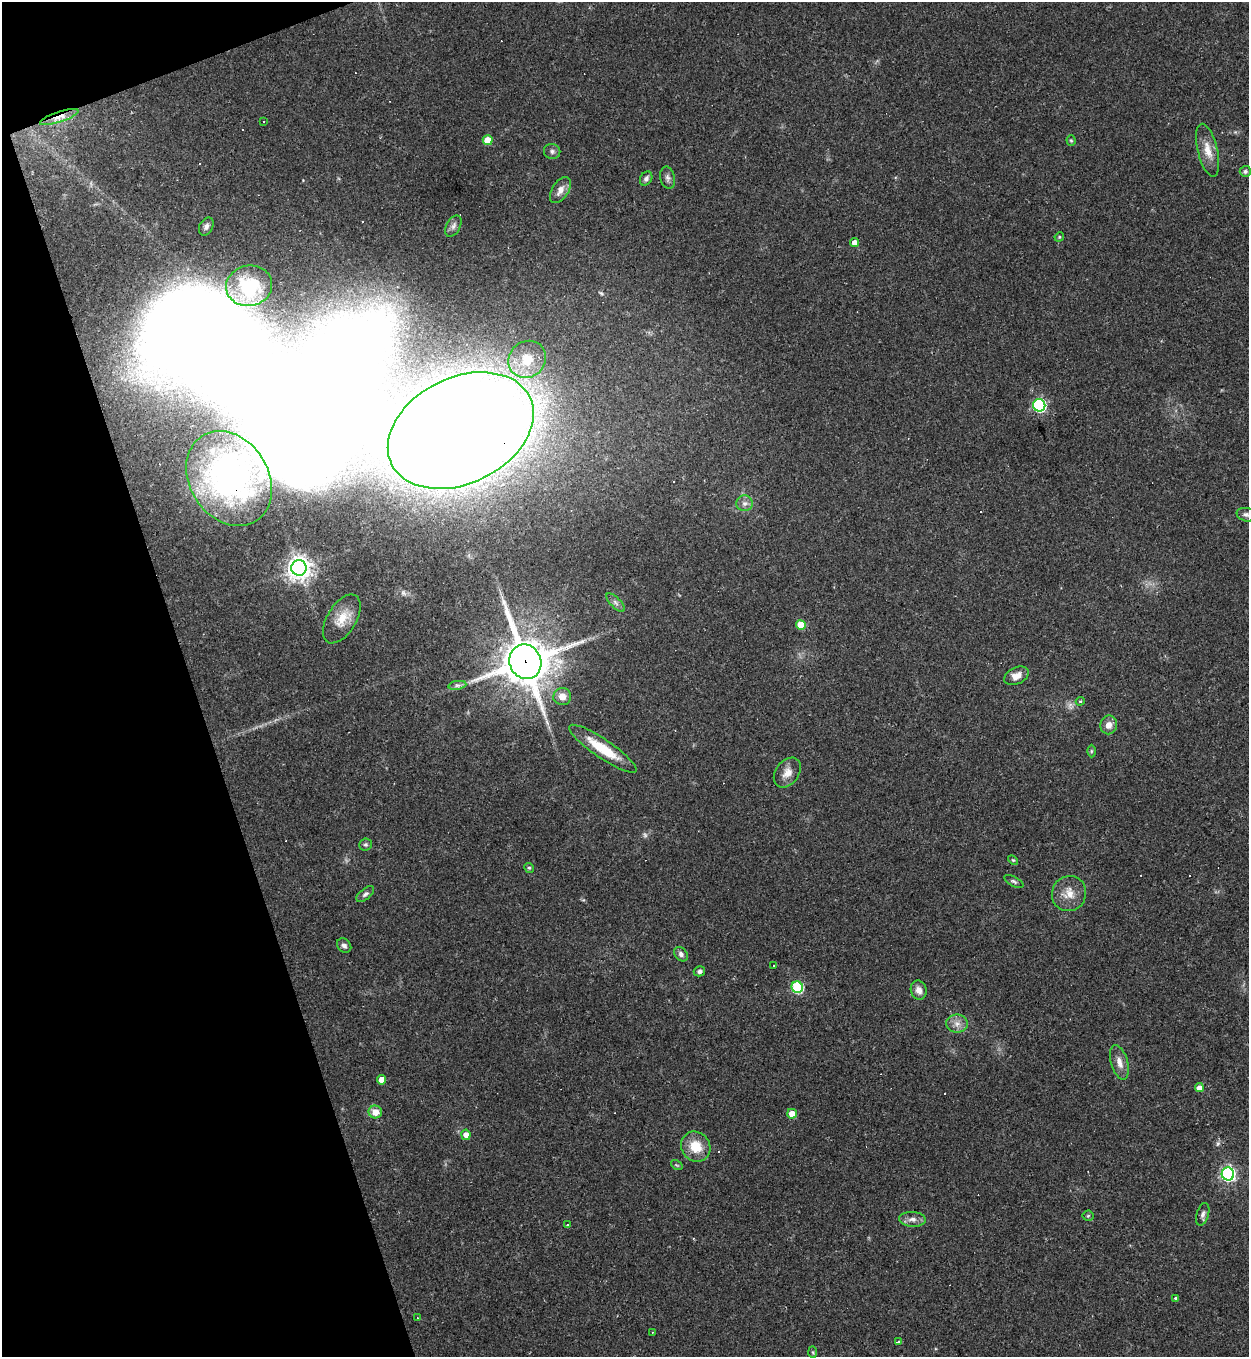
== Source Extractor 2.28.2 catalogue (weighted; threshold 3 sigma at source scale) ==
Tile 5 of 4 x 4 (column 1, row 2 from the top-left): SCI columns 147-1393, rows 2711-4065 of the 5405 x 5420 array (HDU 1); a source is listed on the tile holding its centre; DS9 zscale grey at full resolution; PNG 1251 x 1359 px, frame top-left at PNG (2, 2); each listed source drawn as its Kron ellipse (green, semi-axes under 4 px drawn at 4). Shown black and unused: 17% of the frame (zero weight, under 2 of 3 exposures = <1% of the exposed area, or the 3 px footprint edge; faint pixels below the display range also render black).
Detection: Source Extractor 2.28.2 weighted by HDU 2 'WHT'; one run over the whole footprint, this tile lists its part. Background 0.0432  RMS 0.005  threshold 0.0227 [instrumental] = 3 sigma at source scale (4.5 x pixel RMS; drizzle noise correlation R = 1.50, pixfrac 1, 0.05/0.05 arcsec/px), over >= 5 px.
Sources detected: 79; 2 too faint to see at this stretch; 2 inside a brighter object's white glare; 10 cosmic-ray / hot-pixel residue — neither listed nor drawn; the other 65 listed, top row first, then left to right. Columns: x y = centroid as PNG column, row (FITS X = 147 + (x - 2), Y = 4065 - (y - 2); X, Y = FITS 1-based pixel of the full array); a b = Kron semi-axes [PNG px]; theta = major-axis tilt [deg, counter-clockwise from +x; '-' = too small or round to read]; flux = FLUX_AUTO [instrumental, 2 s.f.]
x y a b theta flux
59 117 20 5 18 4.8
263 121 3 3 - 2.1
488 140 5 5 - 9.9
1071 140 5 4 - 0.64
1208 150 27 10 -76 7.3
552 151 8 7 - 1.7
1245 171 5 5 - 1
646 178 7 5 59 1.8
668 178 11 7 -76 2
560 190 14 8 58 4
206 226 9 6 63 2.1
453 226 11 7 62 2.2
1059 237 5 4 - 0.55
854 242 4 4 - 4.4
249 286 23 20 11 16
527 359 19 18 - 16
1039 405 6 6 - 100
461 431 77 53 26 2600
229 479 50 39 -57 100
745 503 8 8 - 2.3
1246 515 9 6 -12 1.6
299 568 8 7 - 450
615 602 12 5 -45 1.8
342 619 27 14 58 9.7
801 625 5 5 - 11
525 662 17 16 - 2000
1016 676 13 8 25 4.3
457 685 9 4 8 1.5
562 697 9 8 - 4.5
1080 701 4 4 - 0.62
1109 725 9 8 - 3.7
603 749 40 9 -34 18
1091 751 6 4 89 0.74
787 773 16 11 54 4.8
365 845 6 6 - 1
1013 860 6 3 -43 0.52
529 868 5 4 - 0.79
1014 881 10 5 -28 1.2
365 894 10 5 39 1.5
1069 894 18 17 - 7.6
344 945 8 6 -45 1.6
681 954 8 6 -49 1.8
774 966 3 3 - 1.4
699 971 6 5 - 1.5
797 987 6 5 - 49
919 990 10 8 -71 3.2
957 1024 11 9 1 3.4
1119 1062 18 8 -74 4.5
382 1080 5 4 - 5.4
1199 1088 4 4 - 3.1
375 1112 6 6 - 5.7
792 1114 5 4 - 7
466 1135 5 4 - 3.9
696 1147 16 14 -52 11
677 1165 6 4 -33 0.67
1228 1174 6 6 - 140
1203 1214 11 6 73 1.8
1088 1216 5 5 - 0.73
912 1219 13 7 -3 2.9
567 1225 3 2 - 0.4
1175 1298 4 4 - 0.87
417 1318 4 2 - 0.29
652 1332 3 2 - 0.3
898 1342 4 3 - 7.8
813 1352 6 4 -88 0.61
Overlapping masked pixels (flux is a lower limit): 4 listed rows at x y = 59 117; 461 431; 229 479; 525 662
Isophote crosses this tile's border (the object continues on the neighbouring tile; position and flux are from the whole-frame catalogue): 1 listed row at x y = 1246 515